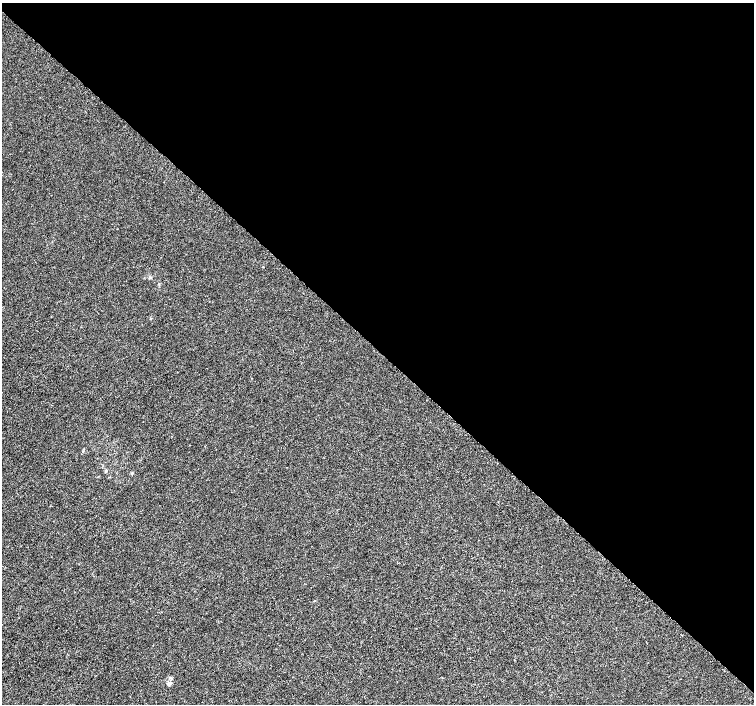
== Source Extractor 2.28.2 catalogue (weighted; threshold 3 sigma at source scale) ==
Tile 3 of 4 x 4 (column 3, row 1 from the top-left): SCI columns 3040-4543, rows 4413-5816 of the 6096 x 6087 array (HDU 1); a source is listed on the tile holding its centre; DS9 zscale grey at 2 x 2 block average (1 PNG px = mean of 2 x 2 image px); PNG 756 x 706 px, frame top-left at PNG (2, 3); no overlay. Shown black and unused: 50% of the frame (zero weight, under 3 of 5 exposures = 3% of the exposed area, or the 3 px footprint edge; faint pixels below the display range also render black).
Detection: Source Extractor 2.28.2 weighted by HDU 2 'WHT'; one run over the whole footprint, this tile lists its part. Background 3.81e-05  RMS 0.0014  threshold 0.00625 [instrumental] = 3 sigma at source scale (4.5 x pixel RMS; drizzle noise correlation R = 1.50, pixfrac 1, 0.0396/0.0396 arcsec/px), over >= 5 px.
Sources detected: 6; all 6 listed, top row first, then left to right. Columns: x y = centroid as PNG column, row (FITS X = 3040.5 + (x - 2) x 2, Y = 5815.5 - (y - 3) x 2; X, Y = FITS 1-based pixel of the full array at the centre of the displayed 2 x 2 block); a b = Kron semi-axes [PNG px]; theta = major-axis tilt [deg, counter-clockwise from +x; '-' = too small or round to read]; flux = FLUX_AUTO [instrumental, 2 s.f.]
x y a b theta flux
263 267 2 2 - 0.17
150 278 4 3 - 0.34
159 284 3 2 - 0.18
106 471 4 3 - 0.35
132 474 3 3 - 0.25
169 684 6 3 -37 0.54